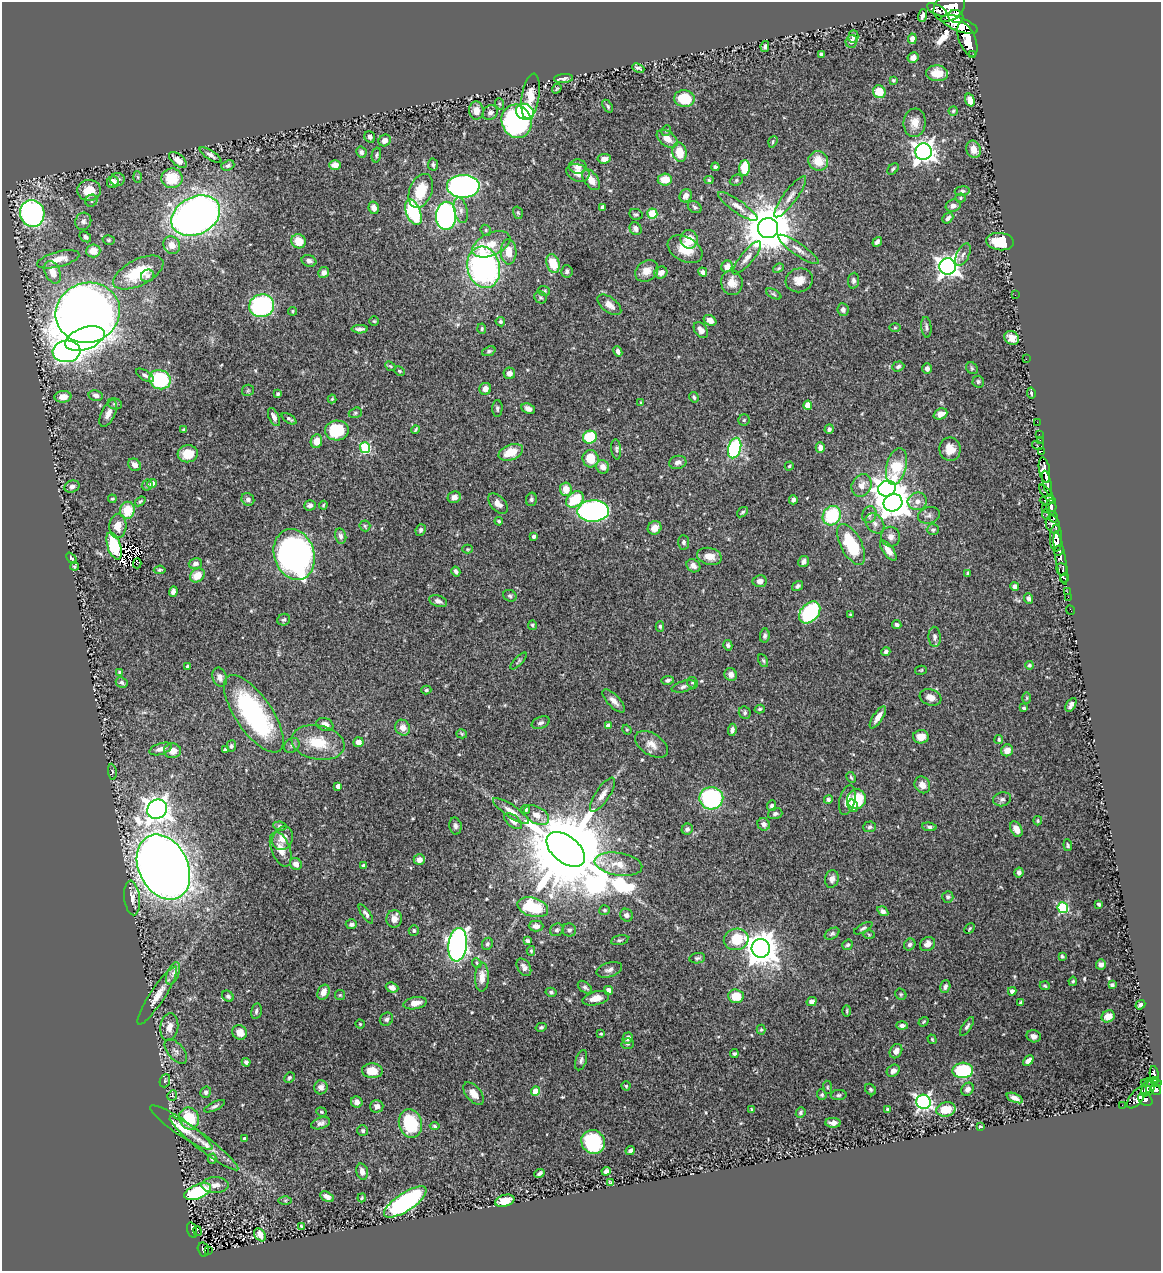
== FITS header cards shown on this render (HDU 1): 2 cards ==
NAXIS1  =                 1159
NAXIS2  =                 1269

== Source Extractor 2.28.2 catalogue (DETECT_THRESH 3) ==
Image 1159 x 1269 px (HDU 1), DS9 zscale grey, 1 PNG px = 1 image px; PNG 1163 x 1273 px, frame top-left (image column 1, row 1269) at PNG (2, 2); each listed source drawn as its Kron ellipse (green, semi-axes under 4 px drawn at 4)
Background 0.618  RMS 0.014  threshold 0.0417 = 3 sigma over >= 5 px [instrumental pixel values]
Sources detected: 540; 2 with non-positive FLUX_AUTO (blend fragments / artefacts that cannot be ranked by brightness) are neither listed nor drawn; of the other 538, the 500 brightest by FLUX_AUTO listed and drawn (38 fainter detections omitted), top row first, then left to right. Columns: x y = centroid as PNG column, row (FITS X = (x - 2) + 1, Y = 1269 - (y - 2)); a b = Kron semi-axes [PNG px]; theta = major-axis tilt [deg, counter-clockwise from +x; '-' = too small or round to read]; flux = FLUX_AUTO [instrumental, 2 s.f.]
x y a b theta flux
949 7 17 13 38 3800
937 10 11 5 -27 480
923 16 6 4 72 3.1
956 16 7 6 - 1400
960 24 19 7 -21 3600
853 37 6 5 - 3.4
912 39 5 4 - 7.1
967 40 18 8 -69 3600
851 41 6 5 - 3.8
765 47 5 3 - 2
821 54 4 3 - 1.3
973 55 3 3 - 87
913 58 5 5 - 4.7
638 68 6 3 -23 1.9
937 73 11 8 -3 13
563 79 9 4 7 3.9
893 80 4 3 - 1.2
557 89 5 4 - 1.2
879 92 6 6 - 16
531 96 23 8 81 14
684 98 10 8 -5 34
970 100 6 4 -72 8.1
500 104 6 4 -71 1.1
608 106 7 3 -57 1.8
476 111 9 7 -88 9.3
953 111 4 4 - 1.3
525 112 9 7 -31 91
490 113 8 7 - 3.5
517 121 17 14 -67 180
915 123 14 11 84 9.9
666 130 5 4 - 1.4
370 137 6 5 - 2.6
667 139 11 7 -35 9.3
385 140 6 5 - 5.9
773 142 6 4 72 1.3
973 149 9 7 -67 9.8
361 152 6 5 - 2.7
680 152 10 7 -79 20
924 152 8 8 - 690
210 155 12 4 -33 3.7
376 155 7 4 78 1.7
604 159 7 4 5 5.8
178 160 10 5 -39 8.6
818 161 10 9 - 17
335 165 6 4 0 6.9
433 165 6 5 - 2
228 166 7 5 22 2.5
578 166 8 7 - 5.7
715 167 4 3 - 1.9
745 168 8 5 87 25
893 169 6 4 46 2
578 173 12 8 -19 8.7
138 177 6 3 -87 1.1
172 178 10 10 - 29
117 180 7 6 - 2.9
591 180 12 6 -54 9.3
665 180 7 6 - 15
709 180 4 4 - 1.3
736 180 7 5 24 1.7
113 182 6 5 - 9.5
463 186 16 11 -1 340
89 190 12 10 3 20
421 191 18 11 69 28
962 191 7 5 8 2.1
686 196 7 6 - 5.2
790 197 25 6 54 8.4
960 198 5 4 - 1.2
91 201 6 5 - 2.6
738 206 24 6 -35 8
953 206 7 6 - 3.9
602 207 4 3 - 4.2
695 207 7 5 -31 2.2
374 208 6 5 - 5.3
461 210 13 6 -77 4.7
413 212 13 7 -68 83
32 213 13 12 - 220
518 213 6 4 -72 1.5
636 214 7 5 -11 1.8
652 214 5 5 - 27
196 216 25 18 27 590
446 216 14 10 87 270
948 218 6 4 42 2.9
83 221 9 8 - 4.7
768 228 10 10 - 4700
636 229 7 5 -58 4.6
486 230 6 5 - 1.3
85 237 6 4 -36 2.9
689 239 9 8 - 18
109 240 6 5 - 1.4
299 241 7 7 - 17
877 242 5 4 - 2.5
1000 242 14 8 -7 31
491 244 20 11 24 17
172 245 9 8 - 8.9
685 249 19 12 -29 18
798 249 24 6 -35 7
93 251 7 6 - 14
509 252 12 8 -88 13
963 255 12 6 63 4.3
747 258 21 6 50 6.3
58 259 22 7 14 14
309 261 7 5 -22 3.4
553 264 10 6 -73 24
948 266 8 8 - 630
484 267 21 16 -76 240
727 267 6 5 - 7.6
778 268 6 4 22 1.2
567 271 6 5 - 2.6
647 271 12 10 37 10
53 272 12 7 -66 13
324 272 5 5 - 4.5
703 272 5 4 - 3
138 273 27 13 27 39
661 273 6 6 - 6.9
148 276 7 6 - 2.8
799 280 13 12 - 10
853 281 8 5 85 3
732 283 12 10 -79 9.6
544 291 6 4 -20 1.4
774 294 8 4 -28 1.6
1015 295 2 2 - 4.8
540 297 6 5 - 1.6
609 305 14 7 -38 7.5
262 306 13 11 18 120
843 310 6 5 - 3.6
293 311 4 4 - 1.2
88 313 32 29 20 1500
710 320 7 5 -31 7.1
374 321 5 4 - 1.1
500 322 5 4 - 2
926 327 10 5 -84 2.6
895 328 6 4 0 1
360 329 8 4 1 3.7
482 329 5 4 - 1.5
701 330 9 6 -52 5.6
1012 338 8 6 -34 7.3
85 339 20 11 19 240
67 351 14 11 4 310
489 351 7 4 21 1.9
618 351 5 4 - 3.2
1026 359 2 2 - 6.4
390 366 6 4 -42 1.3
898 366 6 5 - 2.3
972 368 6 5 - 1.7
927 369 5 5 - 4.2
399 371 5 4 - 1.3
509 373 6 5 - 4.7
145 375 10 5 -31 2.7
160 380 11 9 -23 71
978 382 6 5 - 1.7
485 389 6 6 - 6.9
248 390 6 5 - 1.6
1031 393 5 3 - 1.3
278 394 3 3 - 2.1
96 396 7 5 -13 3.3
63 397 8 6 4 6.5
694 397 5 4 - 1.7
332 399 4 4 - 1.2
641 403 4 3 - 1.1
115 404 7 5 -14 1.8
808 405 4 4 - 15
497 408 8 5 89 2.1
528 409 7 5 -25 3.9
355 413 7 5 16 1.6
108 414 14 7 64 5.9
940 414 7 5 22 6.8
274 417 9 5 -65 4.4
289 419 8 4 -33 2
744 420 6 5 - 1.5
1037 422 2 2 - 9.2
829 429 5 4 - 2.8
184 430 3 3 - 1.9
337 430 12 10 7 40
415 430 4 2 - 1.3
1039 434 2 2 - 8.2
590 437 7 6 - 47
1040 440 2 2 - 11
316 441 7 5 79 9.2
1038 445 6 3 -15 67
820 447 5 4 - 4.8
365 448 5 5 - 74
735 448 10 6 73 120
616 449 10 5 -83 2.2
950 449 12 10 -81 13
1041 451 4 2 - 21
511 452 13 7 20 17
188 454 10 8 7 19
591 459 9 8 - 19
678 462 8 6 14 4.2
134 465 7 5 -40 5.7
789 466 5 3 - 1.1
896 466 18 10 76 34
603 467 7 6 - 6.6
1044 470 13 5 -80 1300
1047 483 12 4 -77 1200
152 484 5 4 - 6.7
147 485 6 5 - 1.6
861 485 12 9 65 8
72 487 8 6 19 3.2
566 489 7 6 - 12
887 489 9 8 - 720
1047 494 11 4 -53 410
454 497 6 6 - 5.2
112 499 4 3 - 1.4
248 499 7 6 - 2.8
531 499 7 5 77 2.2
575 499 9 7 39 37
793 500 4 4 - 3
1048 500 8 3 -2 470
140 501 6 3 37 1.5
917 501 9 9 - 6.2
893 503 9 8 - 1600
498 504 12 7 -47 7.6
310 505 6 5 - 3.4
323 505 4 3 - 1.1
1051 507 8 5 -86 710
1045 509 2 2 - 16
127 510 8 7 - 21
593 511 16 10 2 250
742 512 6 3 38 1.4
869 514 8 7 - 3.4
929 515 11 8 18 3.9
1047 515 5 3 - 120
832 516 10 8 56 55
1053 517 6 3 -77 300
499 521 4 3 - 1.6
875 523 11 8 -52 4.9
1053 524 9 7 -66 950
118 526 12 8 87 13
365 526 5 5 - 1.5
655 528 7 6 - 8.5
421 530 6 5 - 2.7
933 530 6 5 - 2.1
341 536 8 5 -78 3.3
534 536 4 4 - 1.9
890 537 10 9 - 5.4
1056 538 14 6 89 2000
684 542 7 5 -86 2.7
851 544 22 10 -62 53
114 546 14 6 -71 48
468 549 5 4 - 1.1
888 550 12 5 -53 8.6
1059 551 5 4 - 480
294 554 26 20 -73 420
709 556 12 8 -14 10
71 558 6 3 -49 1.2
1061 558 27 5 -80 930
803 562 6 5 - 4.8
137 563 5 2 - 1.3
195 564 7 5 16 3.4
75 566 4 3 - 1.5
693 566 7 6 - 4.9
160 570 6 4 7 1.5
1062 570 7 5 -57 270
456 571 5 3 - 2.4
968 573 4 3 - 1.6
197 575 8 6 36 13
1064 578 5 3 - 130
760 581 7 6 - 5.1
798 586 6 4 35 2.5
1015 587 5 4 - 3.5
173 592 5 4 - 3.7
1067 592 2 2 - 9
510 596 7 5 -26 1.9
1068 597 2 2 - 8.1
1029 599 5 4 - 3.2
438 601 9 5 -18 3.8
1071 610 5 2 - 15
810 612 12 9 48 96
850 615 4 4 - 1.2
284 620 6 5 - 2
897 624 5 4 - 2.4
532 625 5 4 - 1.3
660 626 5 4 - 1.7
765 636 7 5 83 2.2
935 637 10 6 -86 3.4
728 645 5 4 - 2.4
886 652 4 4 - 2.2
518 661 11 3 46 1.5
763 661 7 4 -62 1.5
1029 665 4 4 - 1.5
187 667 4 3 - 1.7
921 670 6 4 13 1
119 672 4 3 - 1
731 674 6 6 - 5.2
220 677 10 7 -70 5.1
668 680 6 4 9 2.6
122 682 6 5 - 2.2
692 683 6 5 - 1.6
684 686 12 5 16 3.3
426 690 5 4 - 1.4
930 697 11 8 -19 6.4
1027 698 6 4 89 1
614 701 15 6 -46 6.1
1071 705 7 4 59 4.7
1024 708 4 3 - 1.6
760 709 5 4 - 1.3
745 713 6 5 - 1.9
254 714 45 18 -55 160
878 717 13 5 57 7.2
541 723 9 5 21 2.6
325 724 9 6 -18 7.4
609 726 4 4 - 7.2
403 728 8 7 - 7.2
627 730 5 4 - 1
732 730 6 4 83 3.2
462 734 5 4 - 1.2
921 737 8 6 2 11
999 739 4 4 - 1.3
318 742 27 17 -11 30
358 742 5 5 - 5.2
652 744 18 10 -33 9.2
292 745 8 6 38 2.8
231 746 6 5 - 1.9
161 749 11 5 17 5.2
225 749 4 3 - 1.7
1007 750 6 5 - 7.1
172 751 8 7 - 8.3
112 772 8 4 -82 1.5
851 777 6 3 -62 1.4
922 785 8 7 - 7.3
338 786 4 4 - 4.9
603 795 20 7 56 7
711 798 12 11 - 110
828 799 4 4 - 1.9
856 799 10 9 - 32
1002 799 9 7 16 3
847 800 15 7 77 9.1
772 806 5 4 - 2.5
853 806 6 5 - 7.2
157 809 10 9 - 880
526 809 4 4 - 2
511 811 21 6 -34 7.7
775 814 7 5 16 2.7
536 815 13 8 -30 8.8
513 821 10 5 -38 5.3
1038 821 4 3 - 1.1
764 824 6 6 - 4.6
280 826 7 4 -8 2
455 826 8 6 -78 2.8
870 827 6 5 - 2.2
929 827 7 4 -7 2.2
687 829 6 5 - 2.5
1016 829 8 5 -62 7.5
283 838 12 10 60 8.7
1068 845 6 3 -83 1.3
281 849 18 9 -69 9.1
566 849 22 13 -39 21000
419 860 5 5 - 5.8
296 864 6 5 - 5.9
618 864 24 11 -9 15
364 866 4 4 - 2.4
163 867 34 24 -64 1800
1019 872 5 4 - 3.4
832 879 9 6 77 4.5
948 897 6 5 - 2.5
132 898 17 8 -84 8
1099 904 4 3 - 2.3
533 907 16 9 -17 50
1063 908 5 5 - 80
604 910 5 5 - 1.6
883 911 6 4 -34 3.3
366 914 11 4 -56 2.7
626 915 7 6 - 2.7
394 919 8 7 - 6.9
351 924 5 5 - 3
536 926 7 5 -1 4.7
863 928 10 4 29 2.1
969 929 6 3 46 1.1
414 930 5 5 - 1.9
557 930 7 6 - 2.3
569 930 7 6 - 2.9
832 934 8 5 29 1.9
869 934 6 4 -2 1.2
736 939 12 11 - 30
620 940 9 5 13 1.8
527 941 4 3 - 2.5
487 944 6 5 - 2
927 944 8 6 38 6.2
458 945 17 9 83 390
847 945 6 5 - 1.7
910 945 6 5 - 2.4
761 948 9 9 - 1600
531 951 5 4 - 1.3
1062 956 4 3 - 1.6
697 958 8 5 9 2.1
477 963 5 4 - 1.1
1101 965 5 5 - 3.4
524 967 9 6 -58 4.4
609 970 13 7 18 4.2
173 973 12 6 70 4.5
482 977 14 7 88 9.1
1073 981 4 3 - 1.2
1112 985 4 4 - 2
1045 986 5 4 - 1.4
585 987 8 5 -38 2.5
945 987 6 5 - 2.8
392 988 6 5 - 4.7
609 990 5 4 - 5.8
1012 991 4 4 - 4.4
323 992 8 5 65 8.3
551 992 5 4 - 1.9
901 994 6 5 - 1.4
340 995 5 5 - 1.2
157 996 34 7 57 13
228 996 6 5 - 2.4
736 996 7 6 - 19
596 998 13 6 14 9.4
812 1002 5 4 - 4.1
415 1003 12 6 11 8.5
1021 1003 4 4 - 1.8
1140 1005 5 3 - 3
256 1011 8 5 78 2.6
847 1011 6 2 90 1.1
1108 1016 7 5 29 7.7
386 1019 7 6 - 2.6
924 1022 5 3 - 1.2
360 1024 4 4 - 1.1
902 1025 6 4 -1 3.2
967 1026 11 4 56 2.5
169 1027 14 9 82 9
541 1027 5 4 - 1.8
761 1030 5 4 - 1.2
240 1032 7 7 - 10
601 1034 4 3 - 1.1
1034 1036 7 6 - 4.3
628 1038 5 5 - 4.4
932 1039 5 3 - 1
628 1044 6 5 - 1.7
176 1051 15 8 -50 4.4
896 1051 7 6 - 5.5
734 1054 4 3 - 1.8
581 1060 10 5 72 2.9
1028 1061 6 4 43 4.2
246 1062 4 4 - 2.4
963 1070 10 8 4 65
372 1071 10 7 -3 16
893 1071 7 5 36 4.4
1154 1074 8 4 -83 200
289 1077 5 5 - 1.8
1155 1080 4 3 - 150
165 1081 7 5 69 1.6
1151 1083 10 3 -3 160
626 1086 4 4 - 1.3
321 1087 7 6 - 4.5
828 1087 6 3 -82 1.1
1150 1087 7 4 82 290
1147 1088 9 4 70 320
871 1089 6 5 - 1.8
967 1089 7 5 53 3.6
1156 1090 6 4 -44 430
536 1091 4 4 - 26
206 1092 6 5 - 2.2
474 1093 13 7 -49 10
172 1095 5 4 - 1.4
822 1095 5 4 - 1.6
839 1095 8 5 2 2.1
1137 1097 13 6 51 410
1015 1098 8 4 -23 4
1145 1100 8 5 -32 420
357 1102 6 5 - 3.9
924 1102 7 7 - 280
1122 1105 2 2 - 6.1
214 1106 11 4 25 2.4
377 1106 7 6 - 5.2
751 1109 4 3 - 1.2
887 1109 4 4 - 1.5
946 1109 10 7 12 21
321 1112 5 4 - 1.2
801 1112 6 4 67 1.7
189 1119 11 10 - 32
321 1123 10 5 19 3.6
410 1123 14 11 -75 46
833 1123 8 5 -1 5.6
435 1126 5 4 - 1.5
980 1126 3 2 - 1.1
181 1127 37 7 -34 15
363 1131 5 5 - 1.8
244 1138 4 3 - 1.6
593 1142 12 11 - 73
204 1143 43 7 -38 15
630 1151 5 3 - 2.7
212 1159 5 4 - 1.4
362 1171 8 5 -74 5.3
606 1171 4 4 - 3.7
540 1173 5 4 - 2.4
611 1182 4 3 - 1.4
215 1185 13 7 0 6.7
198 1191 14 7 23 73
327 1197 7 4 -29 4.8
362 1198 4 3 - 1.2
285 1200 6 4 0 1.6
505 1201 10 5 15 15
405 1202 25 9 33 210
301 1226 4 3 - 1.1
192 1230 8 4 -75 100
197 1231 5 2 - 14
260 1235 7 5 -54 6
203 1250 7 5 -74 68
208 1251 3 3 - 13
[38 fainter detections neither listed nor drawn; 2 non-positive-flux detections neither listed nor drawn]